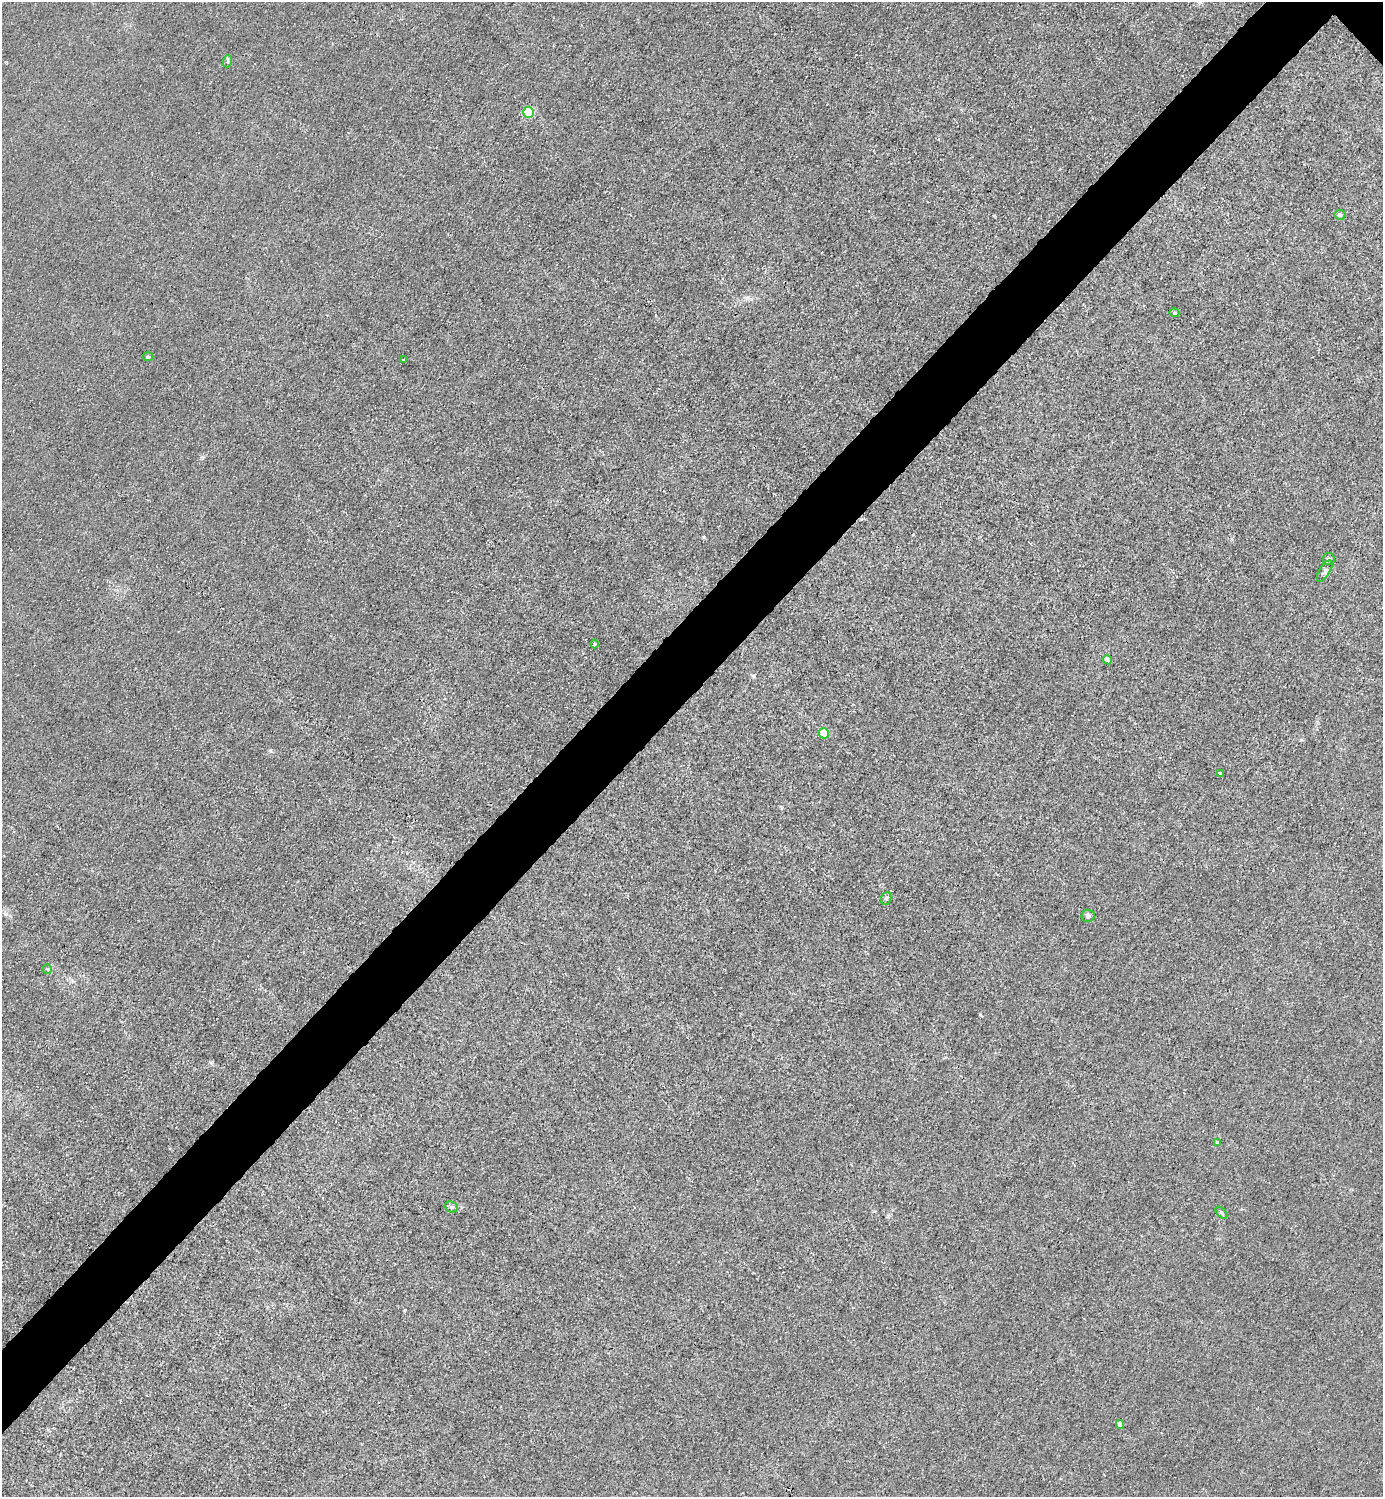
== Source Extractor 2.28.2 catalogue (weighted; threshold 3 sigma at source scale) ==
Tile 7 of 4 x 4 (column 3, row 2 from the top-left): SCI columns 3065-4445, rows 2993-4487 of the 5985 x 5985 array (HDU 1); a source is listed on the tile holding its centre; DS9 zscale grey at full resolution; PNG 1385 x 1499 px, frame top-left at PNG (2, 2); each listed source drawn as its Kron ellipse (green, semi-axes under 4 px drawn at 4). Shown black and unused: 5% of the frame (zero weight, under 3 of 4 exposures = <1% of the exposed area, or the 3 px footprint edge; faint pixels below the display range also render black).
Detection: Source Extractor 2.28.2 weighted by HDU 2 'WHT'; one run over the whole footprint, this tile lists its part. Background 0.0214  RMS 0.0062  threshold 0.028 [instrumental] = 3 sigma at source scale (4.5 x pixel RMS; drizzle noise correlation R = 1.50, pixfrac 1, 0.05/0.05 arcsec/px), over >= 5 px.
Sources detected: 21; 2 cosmic-ray / hot-pixel residue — neither listed nor drawn; the other 19 listed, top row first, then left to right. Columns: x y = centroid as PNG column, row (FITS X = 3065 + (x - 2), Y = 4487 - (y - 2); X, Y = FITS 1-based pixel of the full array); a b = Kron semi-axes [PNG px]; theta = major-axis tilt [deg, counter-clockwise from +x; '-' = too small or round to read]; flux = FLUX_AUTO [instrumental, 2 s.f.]
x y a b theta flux
228 61 6 4 71 0.87
529 112 5 5 - 42
1340 215 5 5 - 1
1174 313 5 4 - 0.84
148 357 5 3 - 0.73
404 360 3 3 - 1.8
1329 559 6 6 - 1.2
1325 571 12 5 58 2.1
594 644 4 3 - 0.72
1108 660 4 4 - 4.8
824 733 5 5 - 23
1221 774 4 3 - 1.6
886 898 6 5 - 1.1
1088 916 6 6 - 1.9
47 969 5 5 - 0.77
1217 1142 4 4 - 0.93
451 1207 7 5 -22 1.4
1221 1213 7 4 -46 1
1120 1425 4 4 - 3.3
Unlisted compact peaks at least as high as the median listed source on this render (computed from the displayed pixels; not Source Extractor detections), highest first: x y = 704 537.